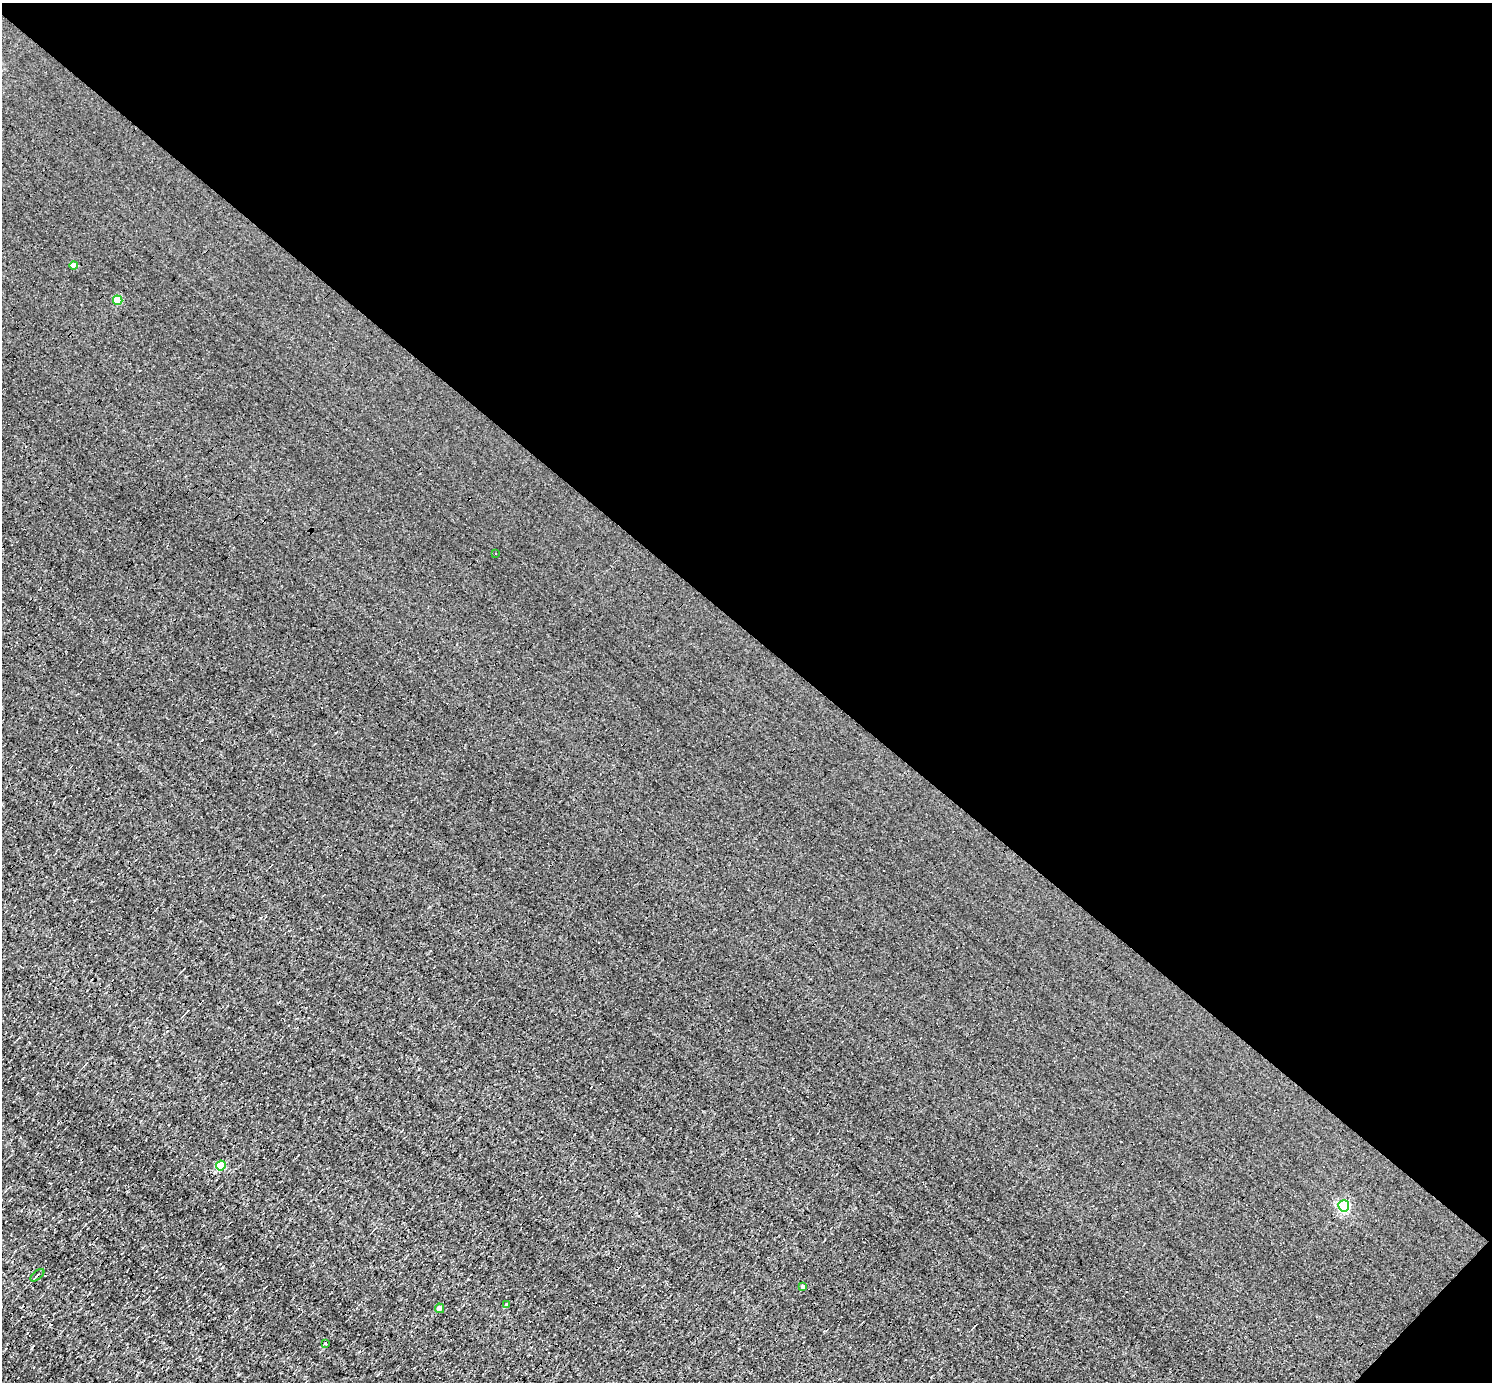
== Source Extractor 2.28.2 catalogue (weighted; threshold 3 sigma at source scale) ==
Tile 8 of 4 x 4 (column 4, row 2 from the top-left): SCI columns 4473-5962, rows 3056-4435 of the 5962 x 5967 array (HDU 1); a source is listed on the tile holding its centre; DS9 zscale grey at full resolution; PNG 1494 x 1384 px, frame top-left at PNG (2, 3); each listed source drawn as its Kron ellipse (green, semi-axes under 4 px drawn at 4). Shown black and unused: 46% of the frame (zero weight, under 3 of 4 exposures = <1% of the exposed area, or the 3 px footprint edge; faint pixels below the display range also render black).
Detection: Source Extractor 2.28.2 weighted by HDU 2 'WHT'; one run over the whole footprint, this tile lists its part. Background 8.55e-04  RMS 0.047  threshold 0.212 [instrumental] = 3 sigma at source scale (4.5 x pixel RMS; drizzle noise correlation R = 1.50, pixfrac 1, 0.05/0.05 arcsec/px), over >= 5 px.
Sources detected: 15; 5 cosmic-ray / hot-pixel residue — neither listed nor drawn; the other 10 listed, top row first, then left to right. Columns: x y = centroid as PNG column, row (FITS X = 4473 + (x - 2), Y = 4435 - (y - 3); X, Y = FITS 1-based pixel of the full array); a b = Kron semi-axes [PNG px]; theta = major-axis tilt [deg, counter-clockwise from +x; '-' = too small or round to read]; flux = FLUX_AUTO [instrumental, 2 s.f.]
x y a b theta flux
73 265 4 4 - 35
118 300 5 4 - 120
495 553 3 3 - 89
221 1165 5 5 - 150
1344 1206 5 5 - 580
37 1275 8 2 40 6.9
803 1287 4 4 - 10
507 1305 3 3 - 12
440 1308 5 4 - 23
325 1343 3 3 - 6.6